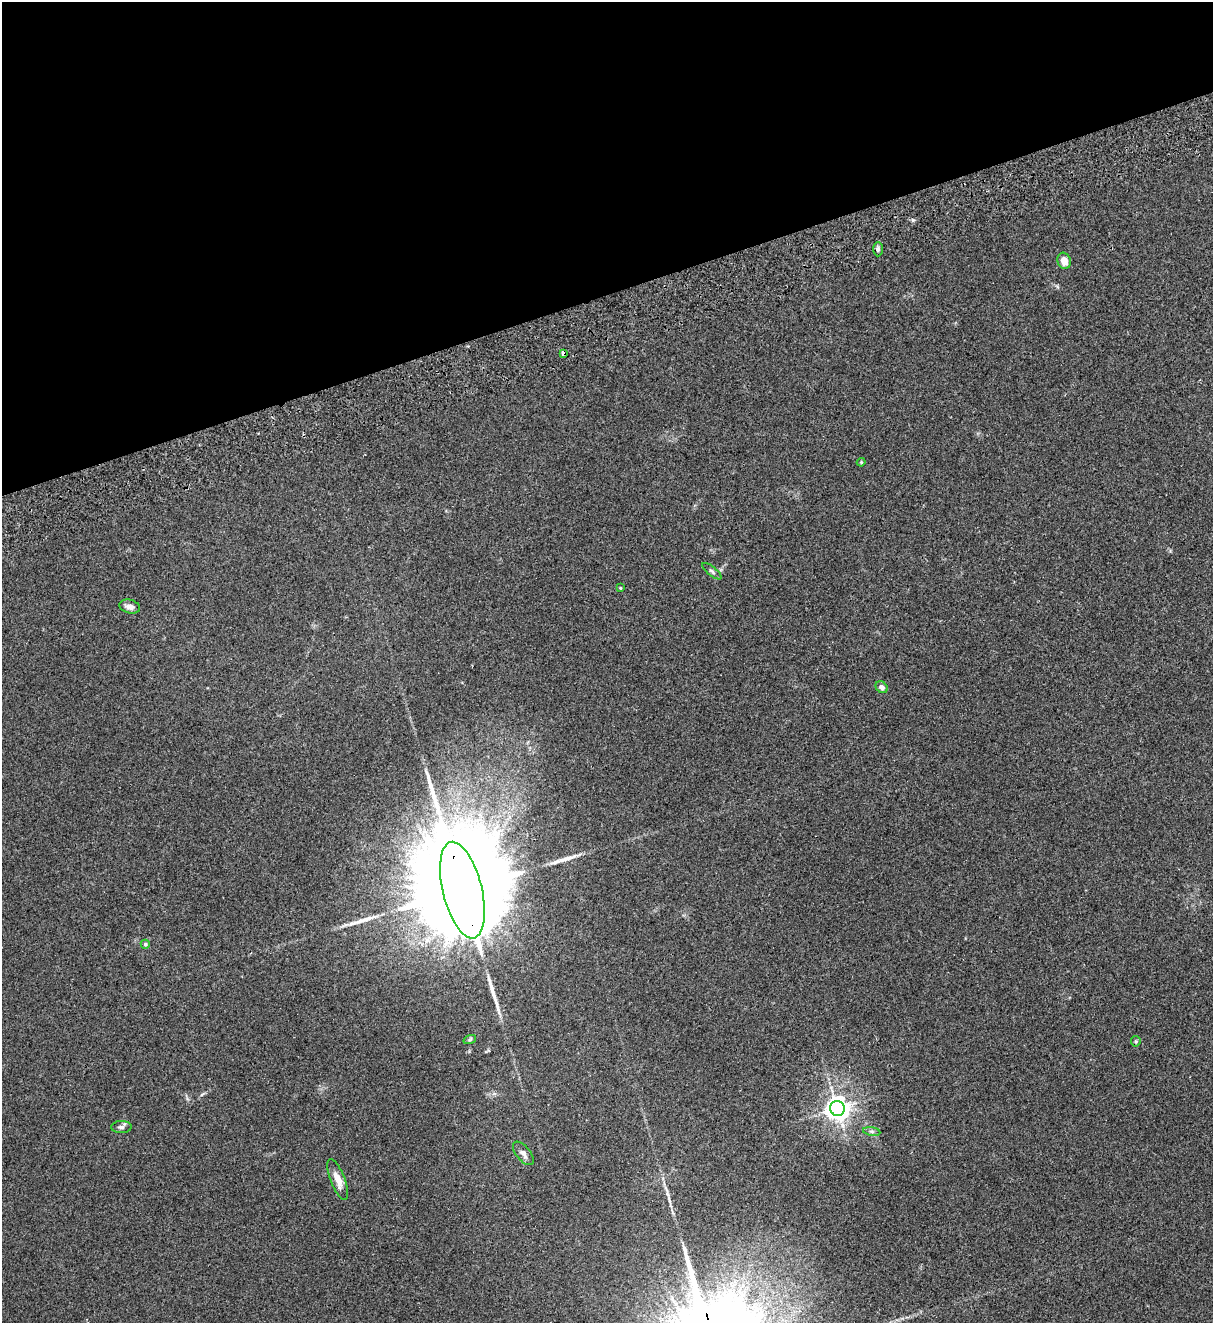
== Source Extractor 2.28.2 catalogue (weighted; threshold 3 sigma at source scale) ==
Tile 3 of 4 x 4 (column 3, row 1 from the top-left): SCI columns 2598-3808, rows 4023-5343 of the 5314 x 5399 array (HDU 1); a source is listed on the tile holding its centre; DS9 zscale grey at full resolution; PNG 1215 x 1325 px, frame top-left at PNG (2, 2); each listed source drawn as its Kron ellipse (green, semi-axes under 4 px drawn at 4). Shown black and unused: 22% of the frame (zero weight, under 2 of 3 exposures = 3% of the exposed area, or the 3 px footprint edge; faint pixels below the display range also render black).
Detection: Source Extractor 2.28.2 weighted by HDU 2 'WHT'; one run over the whole footprint, this tile lists its part. Background 0.0624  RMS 0.007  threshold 0.0316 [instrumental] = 3 sigma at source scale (4.5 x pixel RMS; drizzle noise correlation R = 1.50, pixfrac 1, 0.05/0.05 arcsec/px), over >= 5 px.
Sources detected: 21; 4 long thin detections or spike segments (spike, bleed or trail) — neither listed nor drawn; the other 17 listed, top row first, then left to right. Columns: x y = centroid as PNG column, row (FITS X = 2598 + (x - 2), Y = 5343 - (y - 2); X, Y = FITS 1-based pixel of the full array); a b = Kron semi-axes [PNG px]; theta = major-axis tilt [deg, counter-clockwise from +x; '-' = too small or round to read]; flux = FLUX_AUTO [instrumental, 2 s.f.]
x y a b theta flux
878 249 7 4 -89 1.6
1064 261 8 6 -71 6.6
564 353 4 3 - 11
861 462 4 4 - 0.78
712 571 12 4 -39 1.6
620 588 4 3 - 0.62
130 607 10 6 -14 3.2
882 687 7 5 -42 2.2
462 890 49 19 -76 38000
145 944 5 4 - 1.2
470 1039 6 4 19 1
1136 1041 5 5 - 0.89
837 1108 7 7 - 580
121 1127 10 6 2 2.3
872 1131 9 4 -9 1.6
523 1153 14 7 -51 3.4
338 1180 22 7 -69 7.2
Overlapping masked pixels (flux is a lower limit): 2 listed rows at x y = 564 353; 462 890
Unlisted compact peaks at least as high as the median listed source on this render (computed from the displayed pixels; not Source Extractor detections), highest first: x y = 913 220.